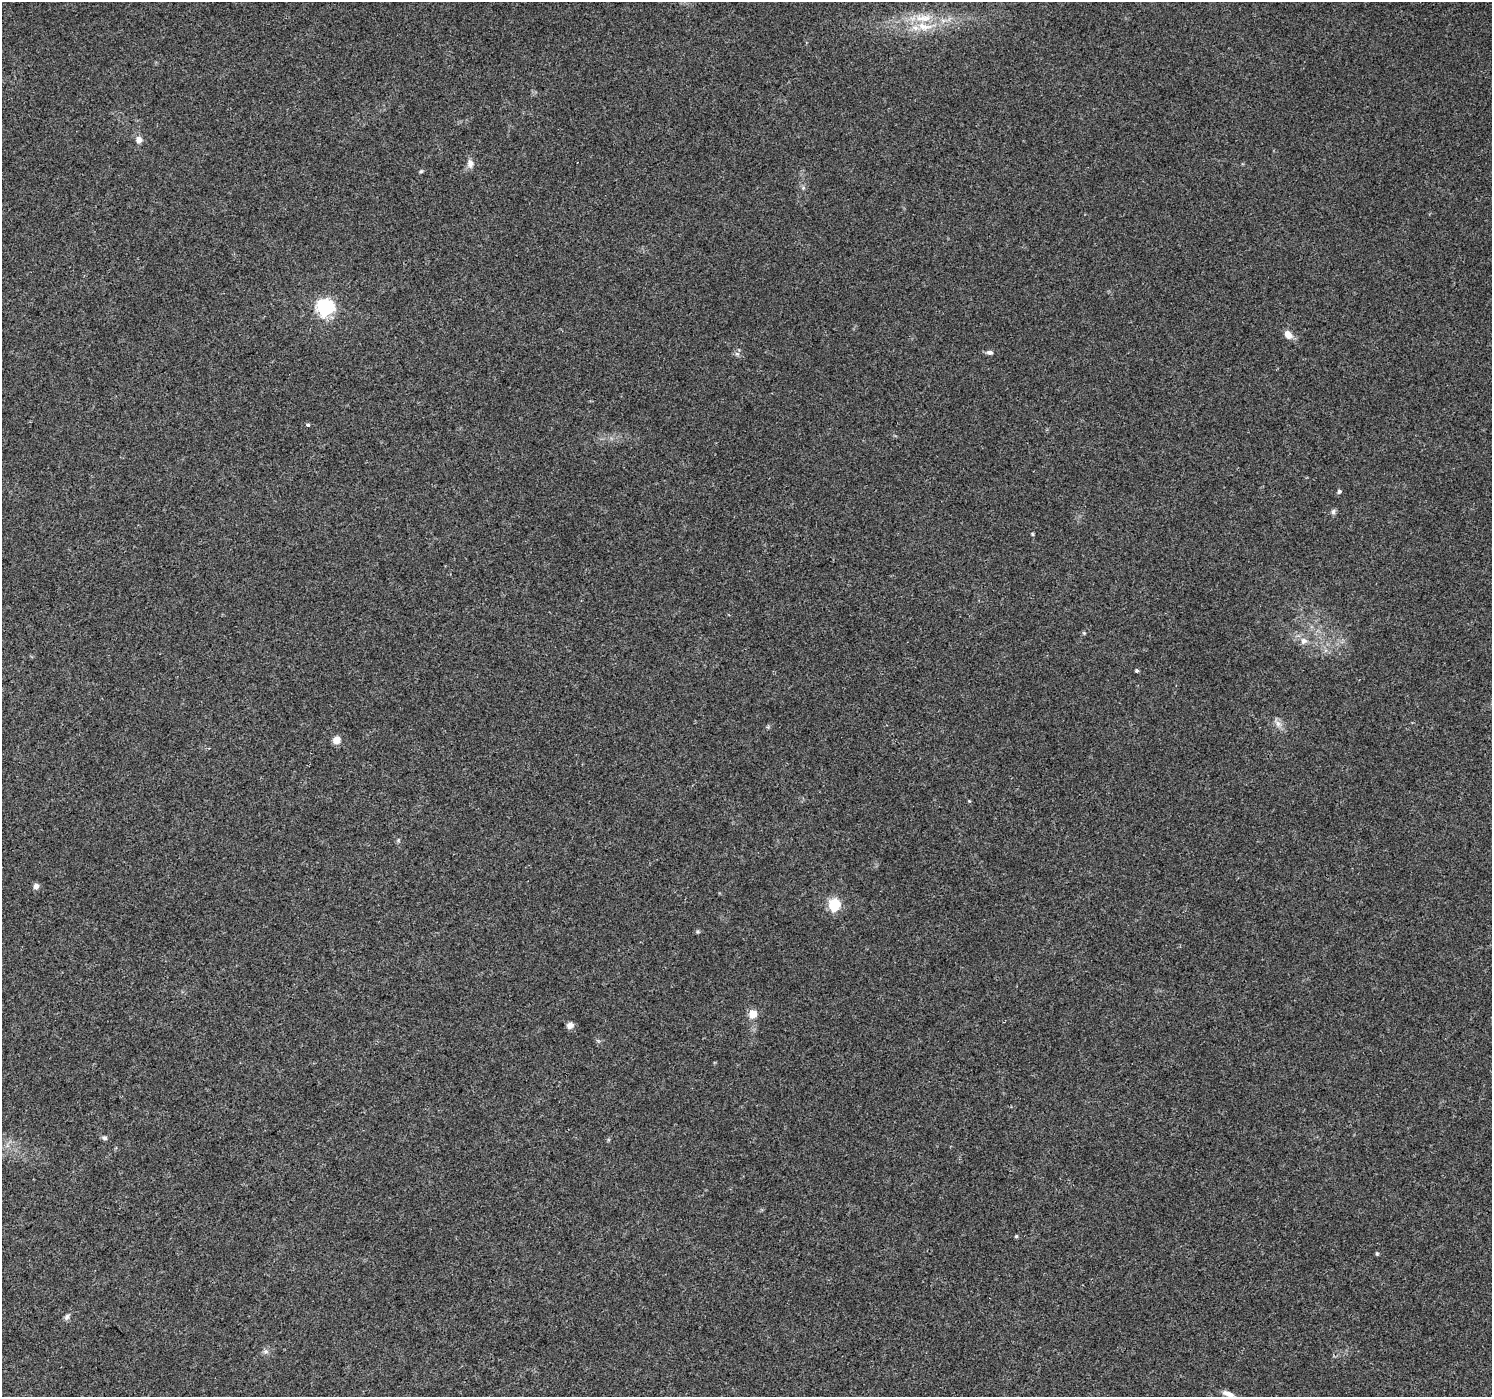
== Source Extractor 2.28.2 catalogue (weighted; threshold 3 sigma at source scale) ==
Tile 7 of 4 x 4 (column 3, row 2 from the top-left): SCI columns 2988-4477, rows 2986-4380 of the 5969 x 5907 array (HDU 1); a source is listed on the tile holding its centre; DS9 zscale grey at full resolution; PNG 1494 x 1399 px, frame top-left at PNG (2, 2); no overlay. Shown black and unused: <1% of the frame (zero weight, under 3 of 4 exposures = <1% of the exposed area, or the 3 px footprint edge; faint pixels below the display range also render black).
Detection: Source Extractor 2.28.2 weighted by HDU 2 'WHT'; one run over the whole footprint, this tile lists its part. Background 0.0342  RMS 0.0035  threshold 0.0158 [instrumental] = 3 sigma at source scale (4.5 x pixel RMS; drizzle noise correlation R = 1.50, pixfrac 1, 0.0396/0.0396 arcsec/px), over >= 5 px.
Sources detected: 29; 1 inside a brighter listed object's ellipse — not listed separately; the other 28 listed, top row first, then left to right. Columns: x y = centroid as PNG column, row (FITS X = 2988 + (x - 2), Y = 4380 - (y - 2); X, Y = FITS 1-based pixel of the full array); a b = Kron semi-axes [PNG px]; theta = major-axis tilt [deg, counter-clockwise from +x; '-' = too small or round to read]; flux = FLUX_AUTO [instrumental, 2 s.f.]
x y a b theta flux
923 18 26 11 0 7.6
139 140 8 7 - 1.8
470 164 12 8 -87 1.9
421 171 6 4 43 0.45
803 188 6 4 46 0.58
325 308 7 7 - 110
1288 334 11 7 -48 2.9
990 352 8 6 -6 1
737 354 7 4 -18 0.69
308 425 3 3 - 2
1339 491 5 4 - 0.8
1333 512 8 6 74 0.83
1032 534 6 4 -88 0.37
1084 633 5 4 - 0.38
1304 641 9 8 - 1.9
1137 671 4 3 - 0.71
1278 724 10 7 -74 1.6
337 740 9 8 - 2.4
36 886 6 5 - 1.8
834 905 6 5 - 38
753 1014 5 5 - 9.5
570 1025 8 7 - 1.6
105 1138 7 6 - 0.75
1016 1236 4 4 - 0.45
1377 1253 5 5 - 0.45
67 1317 9 6 60 1.1
266 1351 9 4 0 0.82
1228 1394 16 6 -24 2.2
Isophote crosses this tile's border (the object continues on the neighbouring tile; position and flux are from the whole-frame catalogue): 1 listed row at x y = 1228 1394